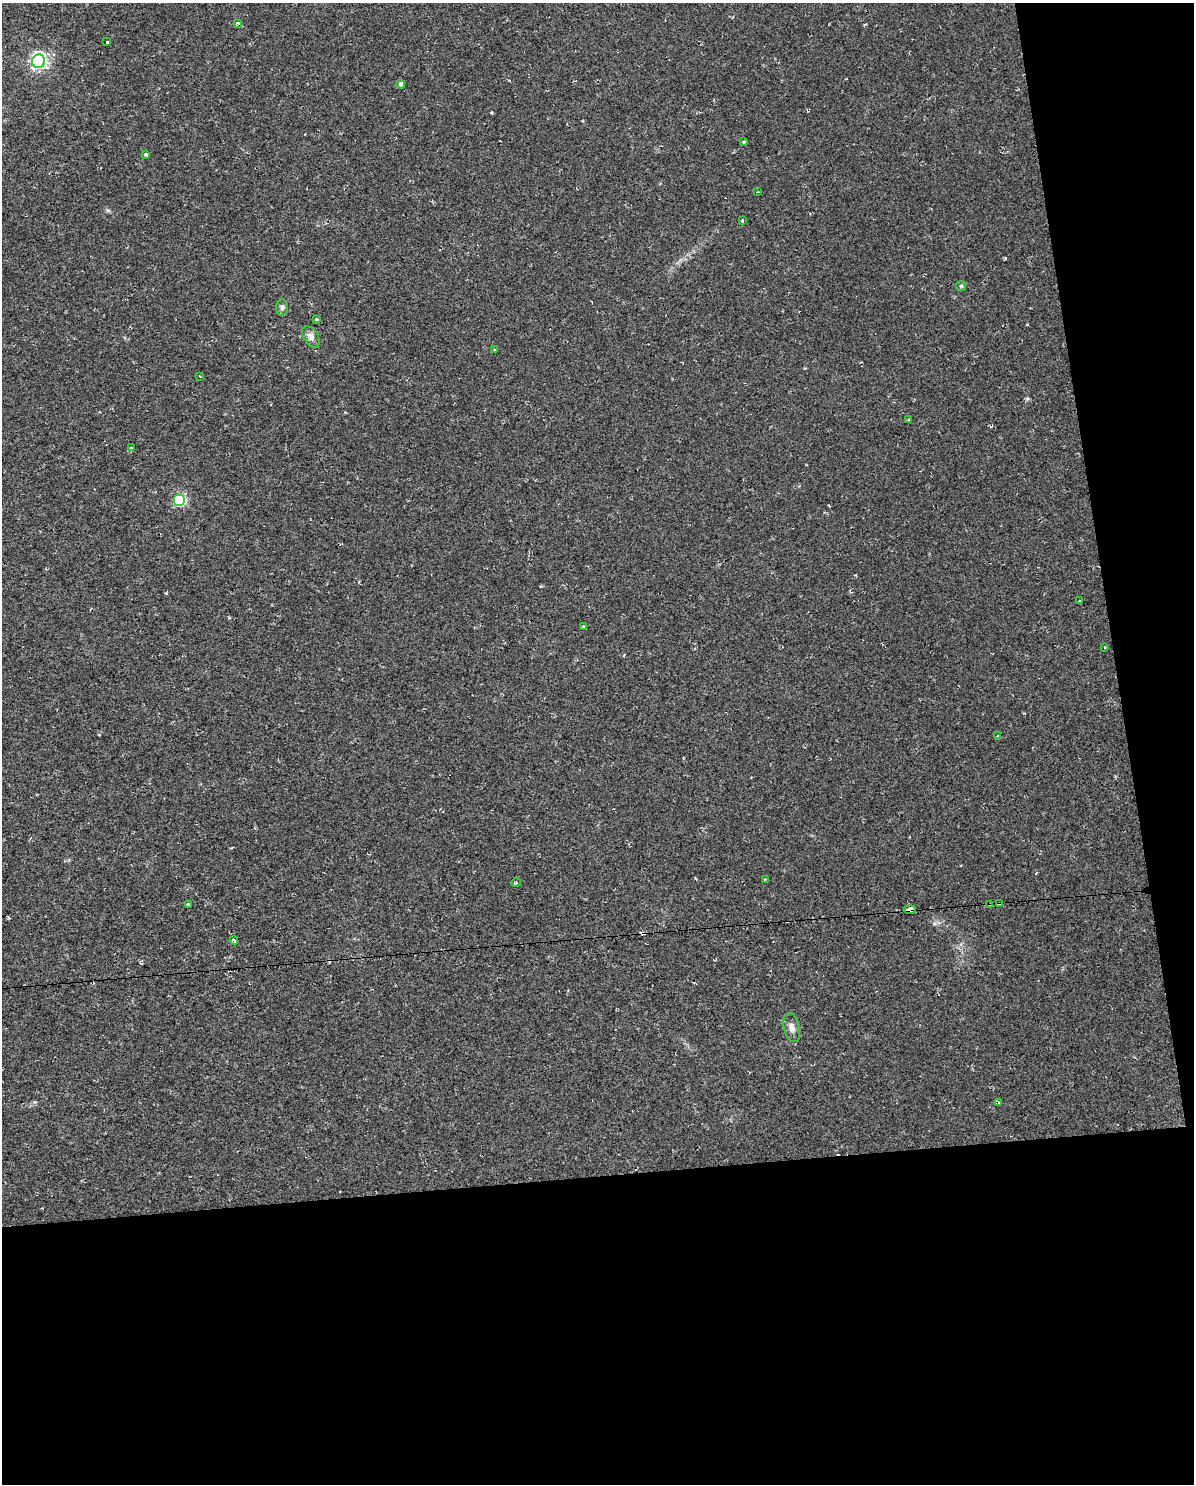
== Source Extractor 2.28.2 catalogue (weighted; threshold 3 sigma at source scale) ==
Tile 12 of 4 x 3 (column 4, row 3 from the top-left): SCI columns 3691-4882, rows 62-1543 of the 5083 x 5803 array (HDU 1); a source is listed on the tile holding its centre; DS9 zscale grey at full resolution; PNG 1196 x 1486 px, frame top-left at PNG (2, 3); each listed source drawn as its Kron ellipse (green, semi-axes under 4 px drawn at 4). Shown black and unused: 27% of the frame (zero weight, under 2 of 3 exposures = <1% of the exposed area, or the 3 px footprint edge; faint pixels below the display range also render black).
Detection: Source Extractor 2.28.2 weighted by HDU 2 'WHT'; one run over the whole footprint, this tile lists its part. Background 0.00663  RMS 0.0049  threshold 0.0219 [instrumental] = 3 sigma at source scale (4.5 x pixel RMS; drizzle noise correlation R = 1.50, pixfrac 1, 0.0396/0.0396 arcsec/px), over >= 5 px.
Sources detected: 32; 2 cosmic-ray / hot-pixel residue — neither listed nor drawn; the other 30 listed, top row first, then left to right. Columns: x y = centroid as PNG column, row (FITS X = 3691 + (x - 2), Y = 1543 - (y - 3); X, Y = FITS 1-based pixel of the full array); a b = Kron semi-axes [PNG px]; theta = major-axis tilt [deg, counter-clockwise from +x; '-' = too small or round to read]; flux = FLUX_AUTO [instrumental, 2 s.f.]
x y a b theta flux
237 23 4 3 - 0.97
107 42 3 3 - 2.5
39 61 7 6 - 140
400 84 4 4 - 2.8
743 142 3 3 - 0.8
146 154 4 3 - 0.72
758 192 3 2 - 0.42
742 220 3 3 - 3.3
961 286 5 5 - 0.76
282 307 8 6 88 1.2
316 319 3 3 - 2
311 337 12 7 -56 2.4
494 350 3 3 - 1.2
200 376 4 3 - 0.58
909 420 3 3 - 1.1
131 448 3 3 - 0.83
180 500 6 6 - 51
1079 601 3 2 - 0.47
583 627 4 3 - 1.7
1105 648 3 2 - 0.38
997 736 3 3 - 0.76
765 879 3 3 - 0.84
516 882 5 3 - 0.47
999 903 3 3 - 0.96
188 904 4 3 - 2.2
990 904 4 3 - 0.77
910 910 6 3 7 45
234 941 4 3 - 0.99
792 1027 15 7 -77 2.6
998 1102 3 3 - 1.5
Overlapping masked pixels (flux is a lower limit): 3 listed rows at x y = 999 903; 990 904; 910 910
Unlisted compact peaks at least as high as the median listed source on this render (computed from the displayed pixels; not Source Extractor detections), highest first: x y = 1005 258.